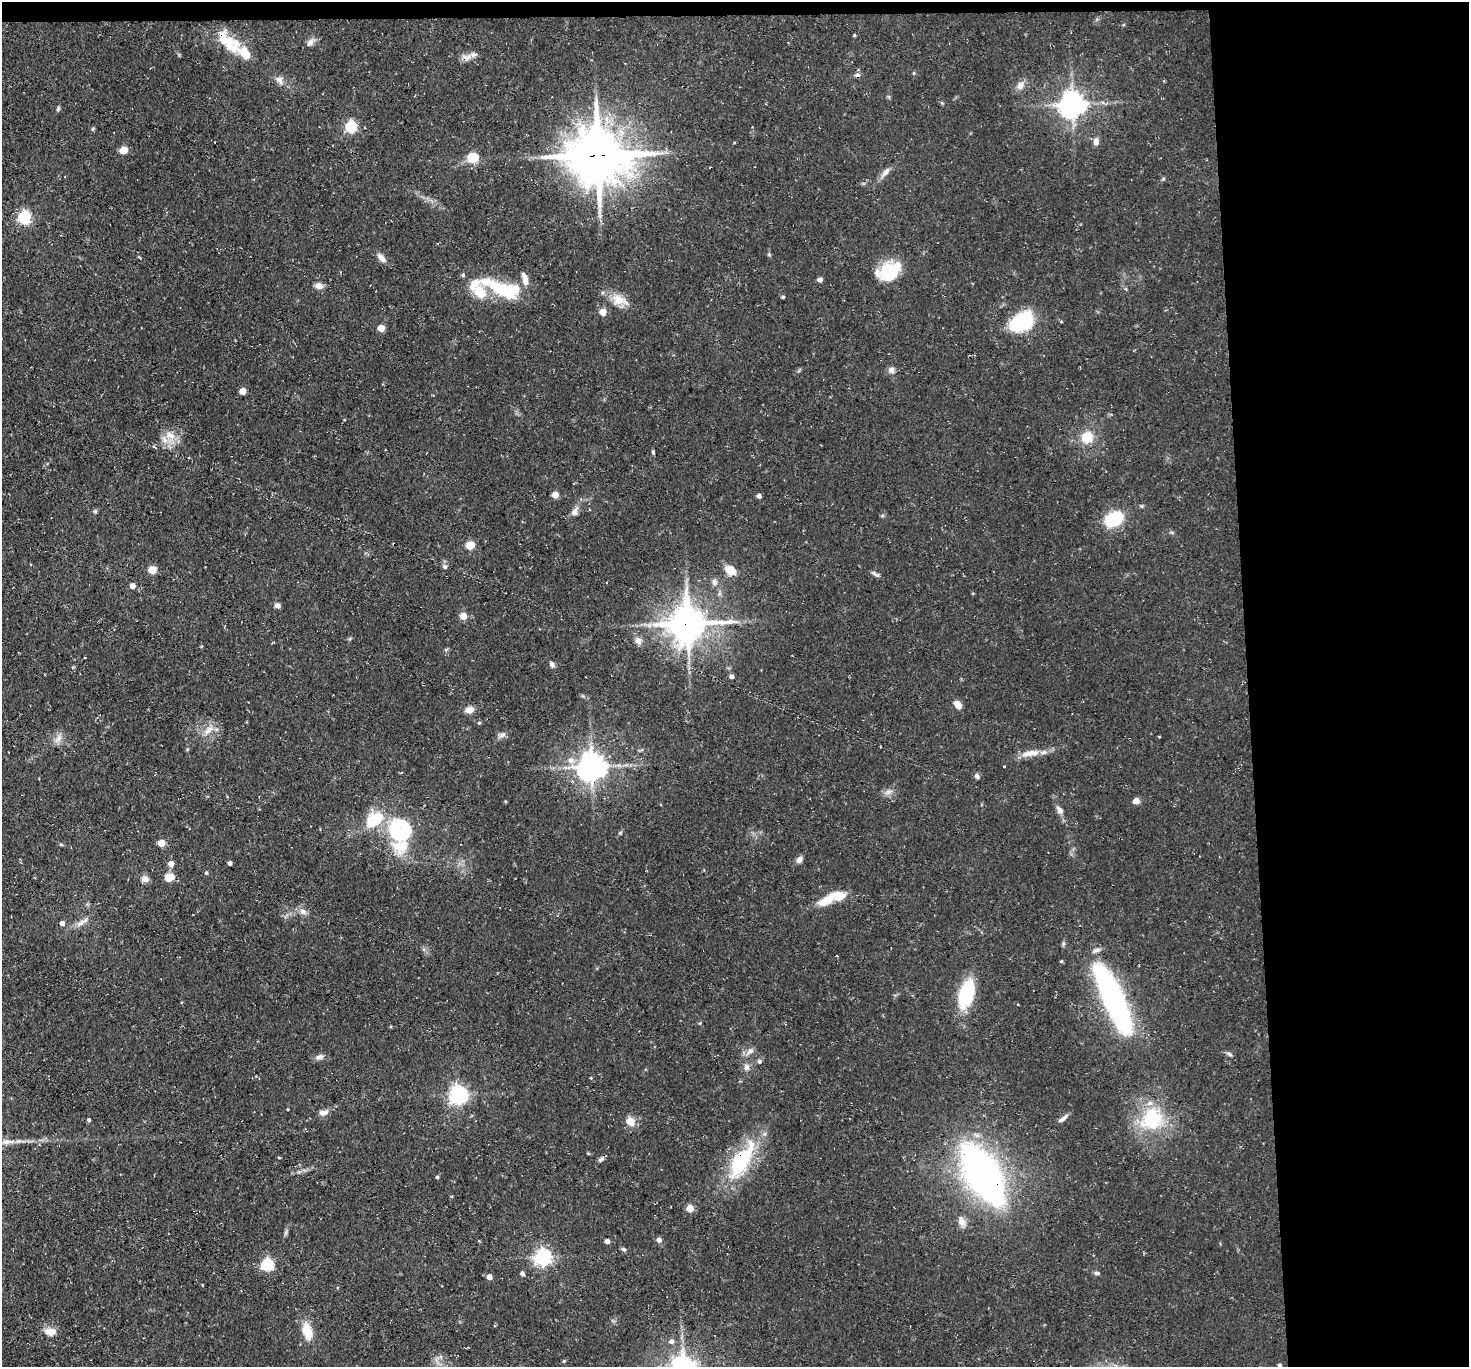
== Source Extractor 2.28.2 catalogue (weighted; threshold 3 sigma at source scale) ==
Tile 3 of 3 x 3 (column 3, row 1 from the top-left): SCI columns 2934-4400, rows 2887-4251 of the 4401 x 4372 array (HDU 1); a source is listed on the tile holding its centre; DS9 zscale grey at full resolution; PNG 1471 x 1369 px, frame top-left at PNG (2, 2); no overlay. Shown black and unused: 16% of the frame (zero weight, under 3 of 4 exposures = <1% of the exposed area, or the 3 px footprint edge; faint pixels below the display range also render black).
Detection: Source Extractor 2.28.2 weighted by HDU 2 'WHT'; one run over the whole footprint, this tile lists its part. Background 0.0734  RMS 0.0054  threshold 0.0241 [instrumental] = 3 sigma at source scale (4.5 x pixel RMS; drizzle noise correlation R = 1.50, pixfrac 1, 0.05/0.05 arcsec/px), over >= 5 px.
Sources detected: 135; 3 inside a brighter object's white glare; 1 cosmic-ray / hot-pixel residue — not listed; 9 inside a brighter listed object's ellipse — not listed separately; the other 122 listed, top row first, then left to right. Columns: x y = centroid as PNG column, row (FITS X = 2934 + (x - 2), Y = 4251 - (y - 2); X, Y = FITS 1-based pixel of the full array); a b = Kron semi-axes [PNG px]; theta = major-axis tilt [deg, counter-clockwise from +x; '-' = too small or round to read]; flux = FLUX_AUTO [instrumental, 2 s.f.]
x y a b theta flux
854 35 4 3 - 0.65
310 42 12 7 51 2.5
233 47 25 13 -22 11
467 57 16 9 7 3.9
279 80 13 8 -55 3
1020 85 13 9 62 3.5
1072 104 8 8 - 650
58 108 7 4 64 0.88
351 127 6 5 - 58
93 129 6 3 -73 0.64
1096 142 8 7 - 2.7
123 150 8 7 - 4.9
598 155 18 16 -5 2900
473 158 5 5 - 40
885 172 16 7 49 3.2
24 217 6 6 - 89
769 254 5 5 - 0.7
381 258 13 7 -50 3.3
887 272 30 18 52 20
525 279 17 7 -75 3.8
820 280 4 4 - 2.5
319 286 9 7 -26 3.5
500 289 53 14 -26 28
783 297 4 4 - 0.67
619 300 25 13 -21 8.6
603 312 5 5 - 9.2
1022 322 18 12 31 57
381 328 5 5 - 10
891 370 8 8 - 2.3
243 391 5 5 - 9
170 435 16 9 -19 6.3
1087 437 14 13 - 11
653 452 5 4 - 0.75
555 495 5 4 - 8.2
759 496 4 4 - 2.4
1142 506 6 5 - 0.76
95 511 5 5 - 0.79
574 512 13 8 64 2.8
1114 519 21 14 28 22
394 544 4 2 - 0.48
470 545 5 5 - 18
445 567 6 5 - 0.97
152 570 5 5 - 18
730 570 15 10 -35 6.2
875 574 13 4 -32 1.4
714 582 9 7 -74 2.1
132 586 5 4 - 4.7
277 605 7 6 - 1.8
463 616 5 4 - 10
688 623 12 11 - 1400
638 641 11 9 -53 2.8
84 658 3 2 - 0.42
552 664 7 5 -54 1.7
731 676 4 4 - 2.2
958 705 10 6 -45 4.3
469 710 11 8 18 3.5
479 723 4 4 - 0.68
208 730 15 8 47 4.7
502 735 9 6 40 1.9
58 739 14 7 54 3.4
1030 753 28 8 9 7.2
571 760 8 8 - 3.6
1004 766 3 2 - 0.65
592 767 8 8 - 810
977 776 7 5 -62 1.3
888 792 11 6 20 2.4
1136 801 5 4 - 7.3
1060 810 11 6 -52 2.7
374 819 17 12 36 21
401 832 29 23 -60 47
620 833 6 3 19 0.65
161 843 5 5 - 11
61 844 6 3 -19 0.65
799 860 8 6 46 2.7
230 863 4 4 - 1.8
171 864 5 5 - 5.1
206 873 5 4 - 0.78
169 877 5 5 - 21
145 879 10 8 -15 2.6
826 900 21 10 31 11
303 912 9 8 - 2.8
62 923 5 5 - 2.3
81 923 14 7 32 3.2
1063 943 6 4 -72 0.85
1061 961 4 4 - 0.7
966 994 25 12 72 41
1114 998 44 24 -68 91
750 1051 11 8 38 2.9
1229 1054 8 4 -25 1.2
319 1057 11 7 14 2.4
760 1061 6 6 - 1.3
747 1067 10 7 78 2.4
591 1078 4 3 - 0.43
458 1095 6 6 - 240
323 1113 12 7 8 2.9
1063 1118 14 5 39 2.1
1152 1119 36 32 66 35
89 1120 4 4 - 1
631 1121 13 11 -51 4.8
7 1142 13 7 1 3.2
279 1158 4 3 - 0.49
601 1159 8 5 42 1.5
741 1160 52 21 58 44
983 1174 43 19 -59 310
437 1177 3 3 - 0.84
690 1208 5 5 - 8.9
962 1222 13 9 -68 3.7
286 1233 9 4 81 1.1
659 1240 5 4 - 3.3
479 1241 3 3 - 0.42
607 1241 5 4 - 2.4
624 1249 6 5 - 0.94
542 1257 6 6 - 200
267 1265 6 6 - 57
522 1273 5 4 - 1.5
1097 1273 8 5 -7 1.2
489 1277 4 4 - 4.6
307 1331 22 11 -76 11
50 1332 14 9 -7 5.3
671 1341 7 6 - 2
564 1361 4 4 - 0.67
1280 1365 5 4 - 1
Overlapping masked pixels (flux is a lower limit): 7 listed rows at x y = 467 57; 598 155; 394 544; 688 623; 592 767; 741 1160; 983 1174
Isophote crosses this tile's border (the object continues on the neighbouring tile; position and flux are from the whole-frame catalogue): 1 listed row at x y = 1280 1365